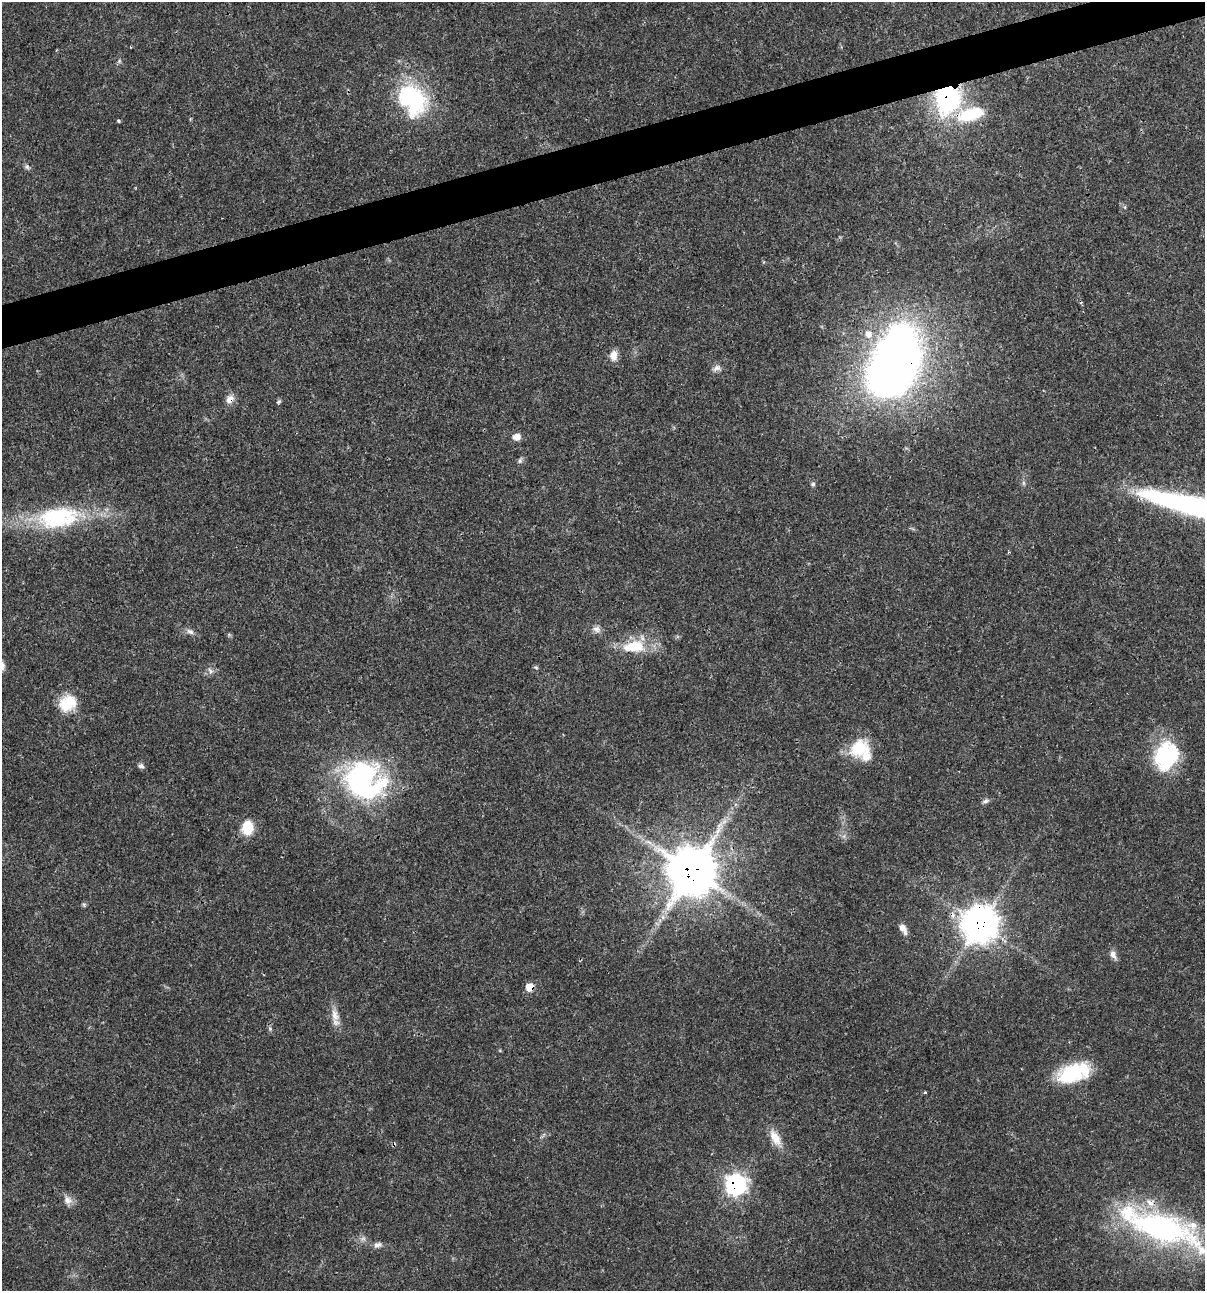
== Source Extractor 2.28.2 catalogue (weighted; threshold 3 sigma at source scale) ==
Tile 10 of 4 x 4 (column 2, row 3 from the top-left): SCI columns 1303-2505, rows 1292-2580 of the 4960 x 5159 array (HDU 1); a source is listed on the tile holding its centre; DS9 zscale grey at full resolution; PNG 1207 x 1293 px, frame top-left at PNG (2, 2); no overlay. Shown black and unused: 3% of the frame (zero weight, under 3 of 4 exposures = <1% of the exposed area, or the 3 px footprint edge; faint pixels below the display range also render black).
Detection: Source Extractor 2.28.2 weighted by HDU 2 'WHT'; one run over the whole footprint, this tile lists its part. Background 0.017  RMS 0.0016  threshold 0.00737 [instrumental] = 3 sigma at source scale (4.5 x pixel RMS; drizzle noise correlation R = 1.50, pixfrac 1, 0.0396/0.0396 arcsec/px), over >= 5 px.
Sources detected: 51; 2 inside a brighter object's white glare — not listed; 4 inside a brighter listed object's ellipse — not listed separately; the other 45 listed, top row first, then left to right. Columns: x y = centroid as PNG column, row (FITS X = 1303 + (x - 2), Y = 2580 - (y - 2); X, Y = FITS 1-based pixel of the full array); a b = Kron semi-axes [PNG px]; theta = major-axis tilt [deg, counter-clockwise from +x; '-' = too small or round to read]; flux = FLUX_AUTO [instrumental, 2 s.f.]
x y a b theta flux
119 61 6 5 - 0.28
412 98 40 29 -43 18
948 100 16 14 71 31
971 114 39 17 15 8.3
118 121 3 3 - 0.29
868 334 12 11 - 1.7
614 355 13 9 86 1.4
717 368 12 8 28 0.8
894 369 58 32 71 180
230 399 12 8 54 1.2
279 402 6 4 22 0.25
516 437 10 8 3 1.1
520 460 9 5 70 0.39
813 484 6 6 - 0.34
58 517 58 29 7 18
596 629 11 8 -24 0.86
190 632 10 7 -24 0.7
634 646 32 15 5 6.3
536 667 7 4 -8 0.23
210 671 9 5 -55 0.51
68 703 21 18 34 5.1
860 748 26 21 23 6
1166 756 31 24 69 15
141 766 8 6 -14 0.46
364 779 47 42 -57 34
985 801 10 5 22 0.5
724 821 10 6 54 0.89
248 828 15 11 85 4.2
692 871 16 15 - 640
84 904 7 5 -69 0.28
663 917 7 4 -90 0.46
980 924 14 13 - 210
903 928 14 7 -60 1.2
1113 955 13 8 -62 0.9
530 987 8 8 - 2
335 1015 20 10 -80 1.8
270 1029 6 5 - 0.31
1073 1073 39 19 19 11
925 1092 4 3 - 0.2
775 1138 24 11 -61 2.5
394 1145 6 4 70 0.26
736 1184 10 10 - 45
68 1200 13 11 -40 1.2
1160 1227 92 33 -15 40
378 1245 12 7 14 0.71
Overlapping masked pixels (flux is a lower limit): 9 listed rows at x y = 948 100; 971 114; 894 369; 230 399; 692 871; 980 924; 530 987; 394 1145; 736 1184
Isophote crosses this tile's border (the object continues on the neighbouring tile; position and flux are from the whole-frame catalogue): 1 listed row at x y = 1160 1227
Unlisted compact peaks at least as high as the median listed source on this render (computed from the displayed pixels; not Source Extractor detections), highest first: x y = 27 167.